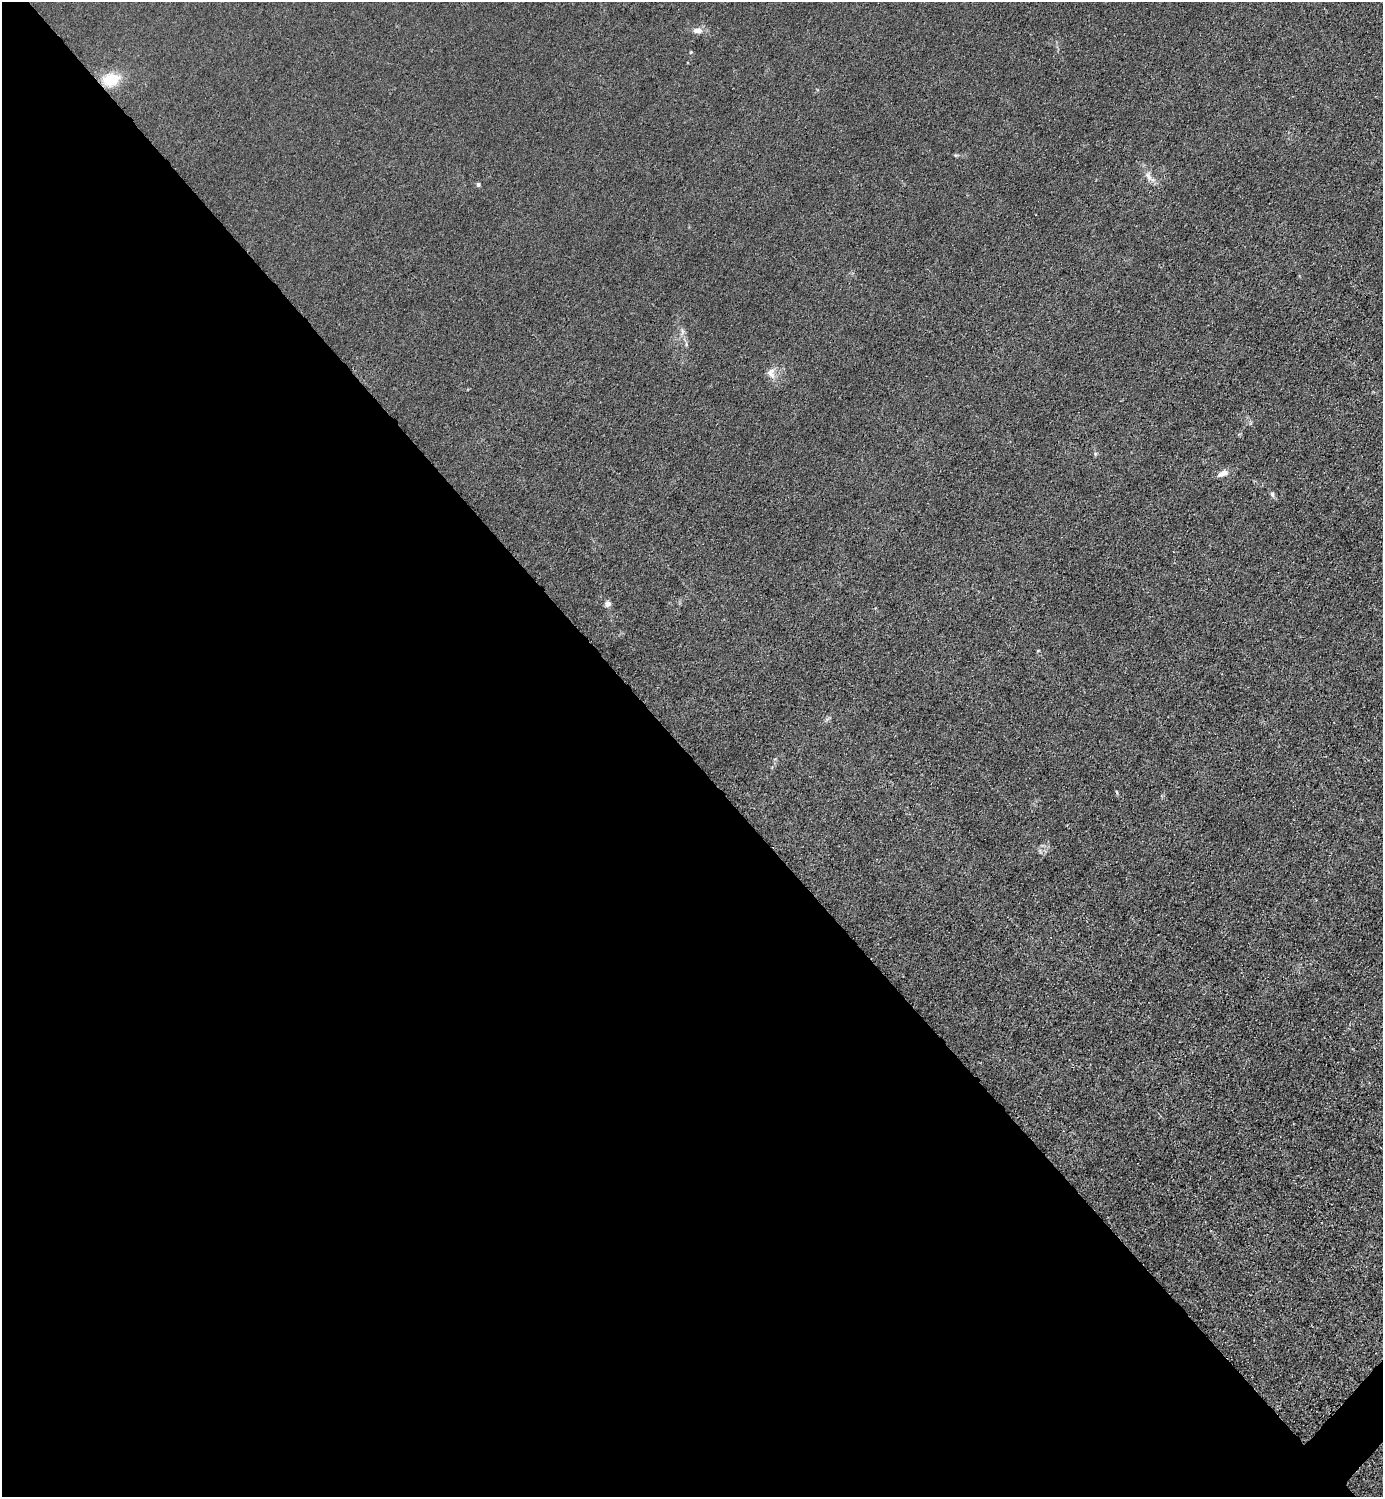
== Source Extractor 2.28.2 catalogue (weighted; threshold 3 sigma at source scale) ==
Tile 9 of 4 x 4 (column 1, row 3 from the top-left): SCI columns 301-1681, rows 1497-2991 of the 5983 x 5983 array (HDU 1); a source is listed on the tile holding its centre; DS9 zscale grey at full resolution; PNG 1385 x 1499 px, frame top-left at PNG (2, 2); no overlay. Shown black and unused: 50% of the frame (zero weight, under 3 of 4 exposures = <1% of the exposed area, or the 3 px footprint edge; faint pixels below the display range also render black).
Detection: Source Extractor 2.28.2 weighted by HDU 2 'WHT'; one run over the whole footprint, this tile lists its part. Background 0.0215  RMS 0.0062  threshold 0.0278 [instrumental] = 3 sigma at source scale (4.5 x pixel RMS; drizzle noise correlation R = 1.50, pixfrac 1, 0.05/0.05 arcsec/px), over >= 5 px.
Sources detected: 10; all 10 listed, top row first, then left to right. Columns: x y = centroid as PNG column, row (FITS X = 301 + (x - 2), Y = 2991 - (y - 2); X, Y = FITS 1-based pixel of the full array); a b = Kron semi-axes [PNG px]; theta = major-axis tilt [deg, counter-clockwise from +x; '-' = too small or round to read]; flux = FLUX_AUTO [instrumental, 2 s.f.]
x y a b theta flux
697 31 14 7 1 3.5
691 52 5 3 - 0.47
111 79 18 14 19 16
1148 176 14 6 -63 3.2
478 184 5 4 - 1.1
771 373 15 10 -65 4.6
1223 473 14 7 21 3.8
1272 494 7 5 -75 1.4
608 604 8 7 - 2.1
1117 792 5 3 - 0.64